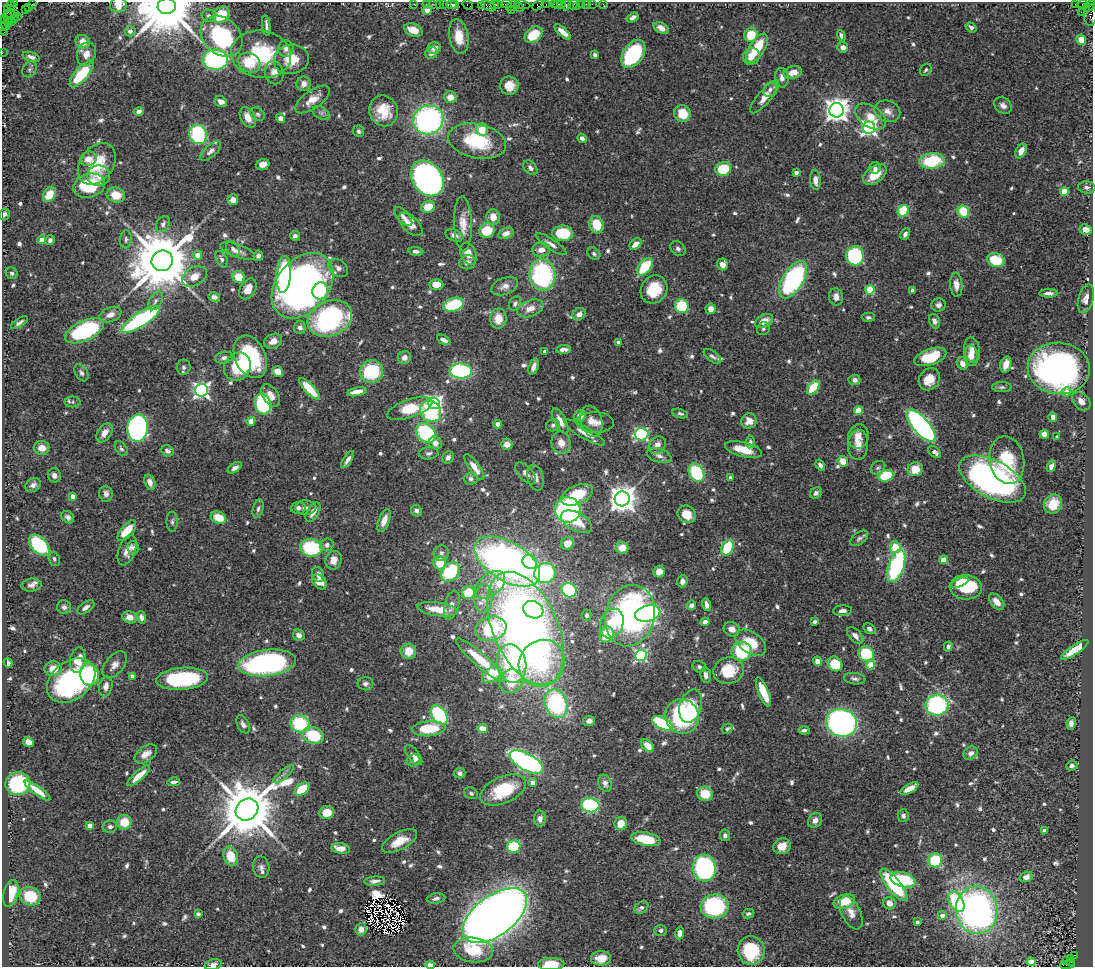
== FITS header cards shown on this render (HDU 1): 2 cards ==
NAXIS1  =                 1091
NAXIS2  =                  965

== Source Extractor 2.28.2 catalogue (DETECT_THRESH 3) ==
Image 1091 x 965 px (HDU 1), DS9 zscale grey, 1 PNG px = 1 image px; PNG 1095 x 969 px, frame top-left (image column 1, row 965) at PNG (2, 2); each listed source drawn as its Kron ellipse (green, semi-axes under 4 px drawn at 4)
Background 0.869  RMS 0.029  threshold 0.088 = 3 sigma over >= 5 px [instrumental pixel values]
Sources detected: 745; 3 with non-positive FLUX_AUTO (blend fragments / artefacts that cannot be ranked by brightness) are neither listed nor drawn; of the other 742, the 500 brightest by FLUX_AUTO listed and drawn (242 fainter detections omitted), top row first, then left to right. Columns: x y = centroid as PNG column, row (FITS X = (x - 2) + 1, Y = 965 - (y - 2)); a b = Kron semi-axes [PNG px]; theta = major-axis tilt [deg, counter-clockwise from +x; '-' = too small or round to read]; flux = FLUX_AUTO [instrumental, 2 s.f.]
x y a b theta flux
15 3 3 2 - 24
32 4 2 2 - 38
414 4 2 2 - 22
426 4 2 2 - 26
432 4 3 2 - 25
439 4 2 2 - 34
443 4 3 2 - 57
494 4 3 3 - 62
498 4 3 2 - 71
507 4 5 3 - 120
523 4 7 3 -12 160
546 4 3 2 - 36
554 4 3 2 - 56
557 4 4 3 - 120
562 4 2 2 - 51
582 4 4 3 - 87
586 4 2 2 - 8.7
592 4 2 2 - 33
603 4 4 3 - 16
1075 4 3 3 - 310
11 5 4 3 - 59
118 5 8 7 - 27
452 5 5 3 - 93
455 5 3 2 - 59
468 5 6 3 -31 61
513 5 8 3 33 71
538 5 6 4 46 77
566 5 5 4 - 160
573 5 5 3 - 38
1083 5 5 3 - 12
167 6 9 8 - 21000
482 6 3 3 - 50
488 6 8 4 -26 250
577 6 3 2 - 11
1089 6 7 3 41 130
28 7 2 2 - 33
519 7 5 4 - 180
8 8 4 2 - 19
25 10 2 2 - 31
427 10 4 4 - 36
512 10 2 2 - 49
1084 10 7 4 44 72
7 13 2 2 - 9.2
14 13 3 2 - 19
221 15 9 7 43 71
1090 15 11 6 -90 170
9 16 8 3 68 120
18 16 3 3 - 46
209 16 7 6 - 6.4
633 18 6 4 32 6.2
5 19 3 2 - 38
14 19 3 2 - 93
8 22 2 2 - 23
12 22 2 2 - 42
5 24 7 2 -66 67
266 26 10 3 -84 7.7
3 27 4 3 - 90
971 27 6 4 -34 5.6
661 28 8 5 -29 13
413 30 9 6 -20 30
130 31 5 5 - 5.9
4 32 4 2 - 48
563 32 10 4 -43 18
533 35 10 7 37 57
751 35 7 6 - 48
222 36 23 18 -43 200
459 36 17 9 -80 38
841 36 6 4 -72 5.4
1081 40 5 5 - 24
83 42 7 6 - 23
843 47 5 5 - 11
434 48 7 6 - 12
757 48 16 7 57 63
286 49 8 8 - 9.8
2 53 2 2 - 11
431 53 6 5 - 7.7
86 54 12 9 70 20
261 54 30 23 -9 150
633 54 16 10 55 220
595 55 4 4 - 7.9
751 56 8 8 - 15
31 57 9 4 -18 8.7
291 59 18 14 11 43
215 60 12 10 -2 320
249 63 12 9 -28 55
29 69 8 6 53 5.7
926 70 6 5 - 4.7
793 72 9 6 15 20
274 73 12 9 -77 14
82 74 17 6 48 100
782 78 9 6 -82 11
304 84 7 7 - 12
509 86 9 9 - 28
770 89 7 6 - 8.3
450 97 6 6 - 22
765 97 21 6 50 26
313 99 20 9 36 26
221 102 6 5 - 16
1003 105 10 7 -35 9.8
836 110 7 7 - 1900
139 111 5 4 - 5.7
384 111 15 14 - 52
887 111 13 10 -21 16
321 113 9 6 -29 6.2
682 113 8 8 - 45
258 114 7 6 - 5
248 117 11 7 -63 25
870 117 17 10 -34 31
280 118 5 4 - 15
428 120 15 14 - 490
869 128 6 6 - 560
482 130 6 6 - 34
359 131 6 5 - 4.7
198 134 10 8 -72 190
582 138 5 4 - 7.7
477 141 29 17 -12 120
211 151 13 5 43 9
1021 151 8 5 62 19
88 159 8 7 - 20
932 161 13 8 7 110
97 164 23 16 54 81
263 164 7 5 18 18
530 168 8 6 -47 6.9
875 168 6 5 - 6.9
723 169 8 7 - 76
796 172 4 3 - 9.4
875 175 13 8 38 39
99 176 11 10 - 16
427 178 19 14 -54 990
815 180 10 5 -84 14
89 186 16 12 15 120
1087 187 8 6 -6 6.4
1064 191 4 4 - 50
49 194 8 6 56 41
116 195 9 7 -15 35
233 200 5 5 - 12
428 207 7 5 22 42
903 211 6 5 - 86
963 212 6 5 - 68
4 214 6 5 - 7
403 216 12 5 -49 8.8
493 217 8 6 -79 20
163 224 9 6 59 7.1
410 224 14 8 -43 21
463 224 27 9 -88 27
597 225 9 7 -72 49
1086 230 6 5 - 16
487 231 8 7 - 59
506 233 8 5 26 11
563 233 10 7 -2 76
905 234 6 4 65 7.9
454 235 9 5 -20 10
295 236 5 4 - 5.8
126 239 9 6 85 5.1
42 240 4 4 - 22
50 240 5 4 - 7
551 244 18 5 -33 11
636 244 7 4 40 17
233 249 9 5 -59 6.7
678 249 8 6 -49 6.3
541 250 9 7 4 15
238 251 18 6 -20 12
416 251 7 4 -8 6.1
468 254 11 7 -69 19
594 254 7 5 -35 4.9
198 255 4 4 - 21
258 256 5 5 - 6.7
855 256 9 8 - 220
222 259 9 5 -60 5.7
996 260 9 7 -17 68
162 261 10 10 - 20000
467 262 8 7 - 8.4
722 264 6 5 - 17
645 267 10 6 51 86
338 268 11 8 -38 11
12 273 6 5 - 5.1
284 274 18 7 85 240
542 275 15 13 -83 280
194 276 13 9 30 20
239 277 6 6 - 36
793 280 21 10 59 340
436 284 7 5 -3 25
956 285 12 6 -86 14
302 286 37 26 50 870
505 286 14 8 22 14
248 289 11 7 58 23
654 289 14 13 - 66
870 290 4 4 - 82
912 290 4 3 - 4.9
320 291 8 7 - 79
1049 293 9 4 1 9
214 297 6 4 -12 6.9
836 297 9 7 -82 12
1086 299 15 7 74 15
155 301 10 6 59 7.2
515 303 7 5 60 5.8
453 305 11 6 16 93
939 305 7 6 - 8.1
682 306 7 7 - 110
530 308 13 8 21 21
711 309 5 5 - 14
579 314 7 5 44 9.6
110 315 11 7 22 15
868 317 6 4 -1 5.7
330 318 23 17 23 340
498 319 10 8 89 28
140 320 22 7 33 310
764 321 10 6 26 22
934 321 7 5 -69 8.6
19 323 9 4 34 6.4
300 327 6 6 - 7.9
763 329 7 6 - 4.8
84 331 21 10 25 280
444 340 7 4 -30 8.6
273 341 9 7 28 16
618 342 3 3 - 6.4
563 349 7 4 4 10
972 350 12 8 -78 15
545 352 4 4 - 14
712 356 10 5 -37 5.9
971 356 10 7 -83 19
250 357 22 15 -66 180
930 357 16 8 19 80
224 358 9 5 12 6.9
404 358 6 6 - 11
963 363 6 5 - 15
1006 364 8 5 74 19
184 367 8 7 - 5.9
237 367 15 12 56 76
534 367 8 4 71 13
1059 368 31 25 -4 740
277 371 5 5 - 25
371 371 12 11 - 120
461 371 11 7 -1 270
81 373 9 6 -58 6.3
929 379 12 10 53 31
854 380 6 5 - 7.6
1002 387 9 5 0 4.9
813 388 8 5 52 78
310 389 14 5 -46 61
201 390 6 6 - 650
357 392 10 4 10 18
1066 392 5 4 - 14
271 395 12 7 -55 17
1081 401 10 7 -44 13
73 402 8 5 1 5
263 404 10 8 -73 200
434 404 6 5 - 620
410 409 24 9 19 92
858 410 4 4 - 46
431 411 11 10 - 150
680 413 8 4 -15 4.8
580 416 6 5 - 23
1053 417 5 4 - 9.2
251 421 4 4 - 31
560 421 14 6 -62 17
591 421 16 10 -73 20
749 421 8 7 - 19
595 422 19 10 -2 20
498 424 4 4 - 13
553 425 7 6 - 4.7
921 426 20 8 -49 710
138 428 13 10 82 580
584 432 23 5 -31 23
104 433 10 6 55 17
426 433 11 8 -44 180
641 434 7 6 - 290
1044 434 5 4 - 20
858 436 12 10 74 18
1057 437 4 4 - 5
750 442 6 4 83 5.1
435 443 7 6 - 15
561 443 11 9 -73 19
507 444 6 5 - 12
657 445 9 7 46 17
858 445 15 10 87 19
42 448 7 7 - 19
121 449 8 5 -52 4.9
743 449 19 7 -14 44
167 451 6 5 - 8.2
935 452 7 5 -40 8.4
429 453 10 6 6 5.9
659 456 13 7 -18 11
448 457 6 5 - 9.2
348 460 10 3 58 8.6
1007 460 24 17 -79 79
843 461 5 5 - 31
820 465 6 4 -56 7.1
1051 466 6 4 68 11
474 467 15 5 -55 20
235 468 8 4 33 9.6
878 468 8 6 36 4.9
915 469 7 6 - 37
526 473 13 7 -48 9.9
696 473 9 7 -61 120
54 475 7 6 - 8.1
886 476 8 5 17 88
535 478 13 7 -76 12
730 478 4 3 - 6.8
471 479 7 6 - 5.9
992 479 36 18 -28 650
150 482 8 5 -71 14
33 485 8 6 33 8
816 493 6 5 - 6.8
106 494 8 6 -86 8.4
577 495 17 9 23 79
73 496 4 4 - 17
622 499 7 7 - 2700
1053 504 10 8 50 34
298 508 7 6 - 7.5
306 508 10 7 -1 9.9
258 509 9 5 77 5.7
568 510 13 12 - 330
416 511 6 5 - 7.2
313 512 11 6 59 19
687 514 9 8 - 32
68 517 7 5 -41 6.9
218 518 8 5 -21 39
384 521 12 5 68 20
172 522 10 5 -90 5.6
576 522 17 9 -27 33
127 531 12 6 50 50
859 538 10 6 36 5.9
567 543 7 6 - 19
39 545 12 7 -46 210
327 545 7 6 - 8.4
895 547 6 5 - 47
133 548 7 5 -77 7.2
311 548 11 8 -12 140
622 548 6 6 - 27
727 548 8 6 63 84
127 550 16 8 69 18
441 553 8 7 - 8.1
54 559 7 5 -71 5.1
333 560 9 8 - 19
944 560 4 4 - 48
507 562 36 19 -31 1100
530 562 8 6 -45 67
440 563 7 6 - 49
896 566 17 7 71 220
450 572 11 8 49 150
659 572 6 5 - 21
545 573 11 10 - 220
318 575 8 6 -70 10
682 581 6 5 - 7.4
319 582 8 6 -47 28
959 583 9 4 23 15
31 585 10 6 8 8.2
490 585 17 11 39 26
966 587 16 12 -5 88
569 590 8 7 - 160
468 593 6 6 - 55
484 599 14 9 84 18
997 602 9 6 -48 16
452 605 15 7 74 11
691 605 5 4 - 6.4
707 605 7 4 -73 10
64 607 7 7 - 6.4
86 607 10 5 34 8.8
437 609 20 7 -8 33
533 610 10 8 -26 110
842 611 9 5 3 9.2
648 613 13 8 14 240
586 615 5 5 - 5.2
630 616 31 24 77 700
130 617 7 6 - 17
141 617 6 4 -72 9.1
815 621 4 3 - 5
705 622 5 4 - 8.3
612 623 15 11 71 69
526 628 60 32 -66 1800
491 629 16 12 18 150
732 629 8 7 - 14
869 629 6 5 - 7.1
607 634 8 7 - 66
299 635 6 5 - 8.8
855 636 10 5 -48 10
751 643 17 10 -34 53
948 646 5 4 - 5.8
1075 650 16 5 34 46
409 651 7 7 - 32
742 651 10 9 - 120
866 654 8 7 - 100
641 655 6 5 - 320
78 660 13 7 81 41
480 660 32 6 -41 70
817 661 5 4 - 17
8 663 5 4 - 7.7
267 663 29 13 7 490
542 663 24 22 53 170
512 664 19 14 -78 290
835 664 8 7 - 65
115 665 15 9 51 15
870 665 4 4 - 53
699 667 7 5 -17 4.9
53 669 8 7 - 26
728 671 15 13 20 66
89 675 11 9 -80 190
492 675 10 7 34 59
706 675 8 5 -84 10
132 676 4 4 - 11
182 679 26 11 4 190
855 679 11 5 -8 6.7
71 681 27 19 37 330
511 681 12 11 - 59
365 684 8 6 2 6.8
106 686 10 6 77 15
763 692 16 5 -67 50
556 704 15 11 -66 300
937 705 11 10 - 290
691 706 17 11 73 43
439 715 11 7 -53 200
682 716 17 16 - 280
589 721 6 5 - 9.3
662 723 11 6 -27 170
842 723 15 14 - 760
1071 723 6 4 81 7.1
243 724 10 5 -62 8.6
300 724 9 8 - 120
483 728 5 4 - 27
429 729 17 7 4 79
727 729 5 4 - 5
804 730 5 3 - 6.2
313 736 11 8 -19 94
28 742 6 4 -27 22
648 746 8 5 -45 23
971 753 7 6 - 8.3
146 754 12 7 34 18
414 755 12 5 -51 14
413 761 7 6 - 6.5
527 762 19 8 -29 550
1072 765 6 5 - 4.9
460 773 5 5 - 6.4
284 774 13 3 41 6
139 776 14 4 42 33
174 782 6 4 14 6.8
533 783 4 4 - 14
605 783 9 6 -68 8.3
18 784 12 11 - 180
302 789 8 5 37 63
909 789 10 4 31 24
37 790 15 4 -37 29
503 790 24 13 23 110
471 793 7 5 -30 5.5
705 794 8 7 - 46
590 805 9 7 -6 190
247 809 12 10 39 16000
327 813 7 6 - 35
903 816 6 5 - 5.6
540 819 8 6 -89 8.7
815 820 8 6 55 10
124 822 7 7 - 45
621 823 7 6 - 26
89 825 4 4 - 16
110 827 7 6 - 6
1044 831 4 3 - 16
725 835 6 5 - 6.8
646 839 15 6 -11 63
400 841 19 8 28 35
782 846 9 7 27 25
514 847 7 6 - 110
341 848 9 5 -8 25
231 856 10 7 -71 43
935 860 7 7 - 91
261 867 10 8 -80 9.8
704 868 13 12 - 320
1026 877 6 5 - 13
903 880 13 7 -16 100
375 881 10 4 5 8.6
894 885 20 6 -51 170
11 893 14 7 75 49
30 896 11 9 -22 69
436 898 9 5 8 7
844 901 11 6 16 47
956 902 11 6 -61 150
889 903 6 6 - 16
715 906 14 12 4 220
641 908 7 5 34 7.1
977 910 24 21 -83 810
851 913 18 9 -65 19
198 914 4 4 - 6.5
748 914 6 4 13 5
942 915 4 4 - 16
495 916 37 20 36 3200
917 922 4 3 - 6.5
361 929 6 5 - 14
661 931 6 5 - 7.4
680 933 6 4 86 14
473 950 20 12 -7 64
751 950 14 13 - 110
1074 955 4 2 - 230
601 958 10 7 5 28
1070 958 3 2 - 91
1067 961 3 2 - 230
1031 962 4 4 - 37
1070 962 3 2 - 81
551 964 13 6 1 45
213 965 9 5 14 10
430 965 5 3 - 18
1067 965 7 3 8 150
At the frame edge (FLAGS 8, measured only in part): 11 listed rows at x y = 15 3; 118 5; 167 6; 1089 6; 1090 15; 3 27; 2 53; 4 214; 551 964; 213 965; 430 965
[242 fainter detections neither listed nor drawn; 3 non-positive-flux detections neither listed nor drawn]